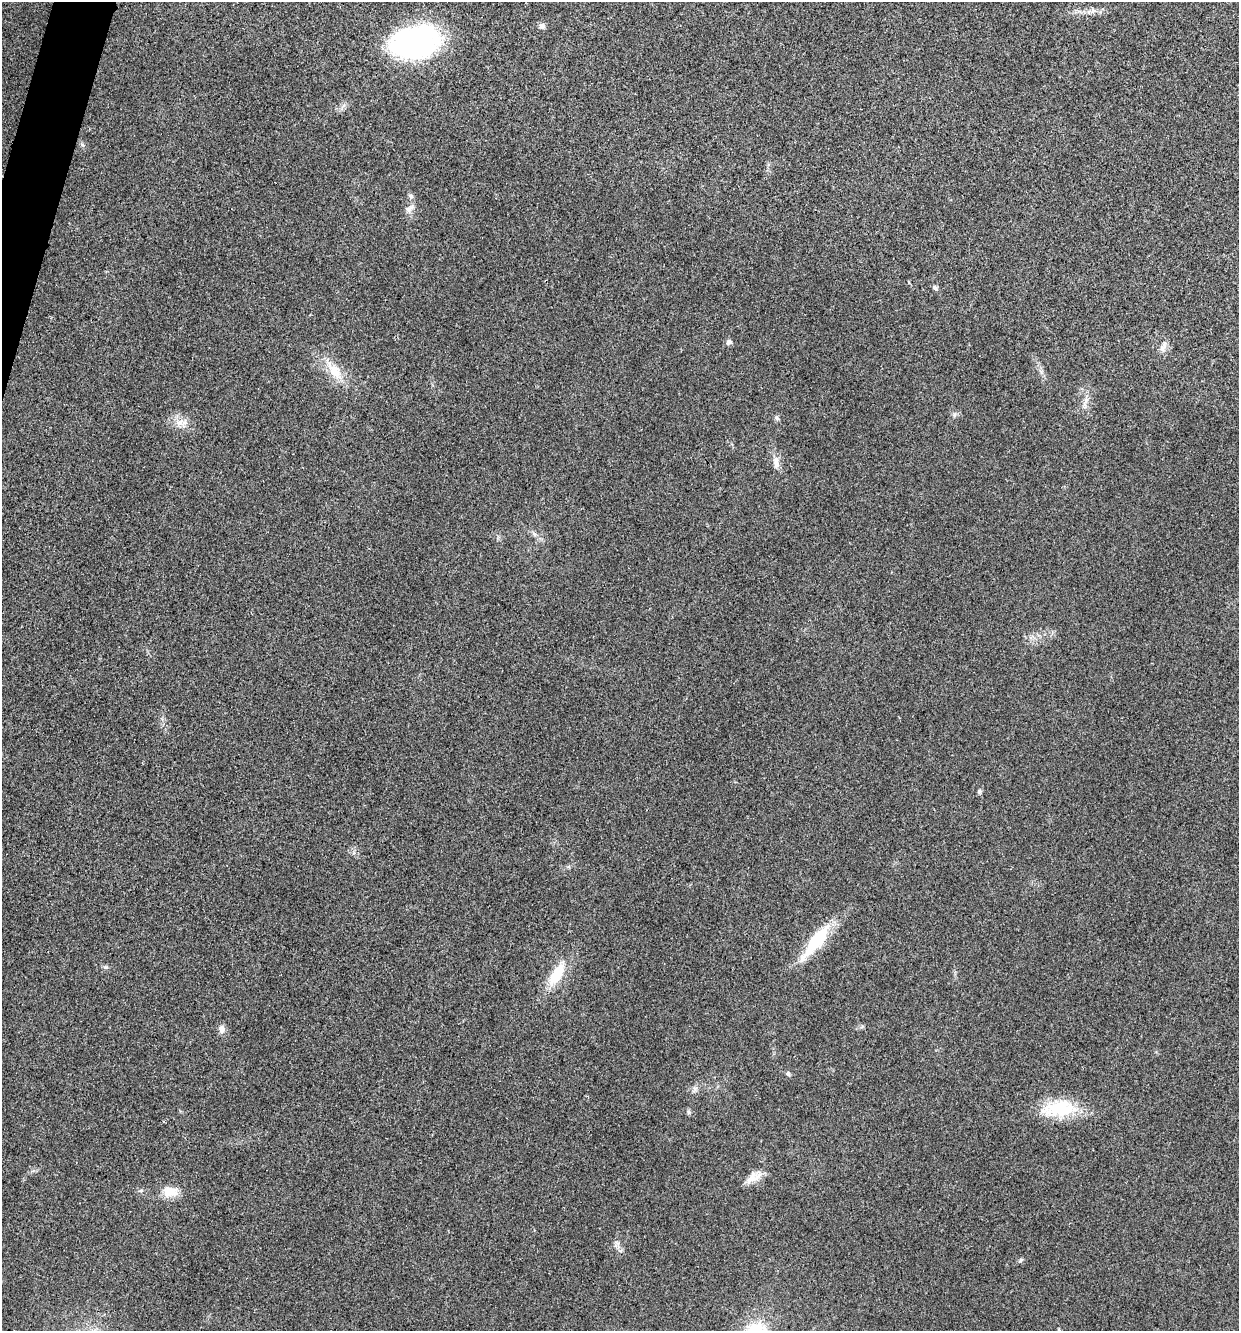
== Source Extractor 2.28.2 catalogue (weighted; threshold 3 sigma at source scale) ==
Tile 11 of 4 x 4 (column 3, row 3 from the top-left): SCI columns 2608-3844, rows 1337-2665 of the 5343 x 5332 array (HDU 1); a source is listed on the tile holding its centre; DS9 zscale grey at full resolution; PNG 1241 x 1333 px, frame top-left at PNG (2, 2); no overlay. Shown black and unused: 1% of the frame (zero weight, under 3 of 4 exposures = <1% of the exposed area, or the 3 px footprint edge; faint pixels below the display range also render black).
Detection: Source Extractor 2.28.2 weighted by HDU 2 'WHT'; one run over the whole footprint, this tile lists its part. Background 0.0283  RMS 0.0061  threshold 0.0274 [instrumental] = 3 sigma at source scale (4.5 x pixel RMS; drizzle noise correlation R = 1.50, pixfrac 1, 0.05/0.05 arcsec/px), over >= 5 px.
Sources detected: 27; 1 inside a brighter listed object's ellipse — not listed separately; the other 26 listed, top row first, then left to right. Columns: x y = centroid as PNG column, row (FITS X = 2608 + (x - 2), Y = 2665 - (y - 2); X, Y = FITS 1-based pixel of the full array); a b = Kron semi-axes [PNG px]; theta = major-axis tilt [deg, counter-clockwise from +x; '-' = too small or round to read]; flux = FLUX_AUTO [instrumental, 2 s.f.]
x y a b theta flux
542 26 7 7 - 2.1
416 42 47 31 12 120
82 145 8 3 -45 0.94
411 196 7 5 -47 1.3
409 208 14 6 32 2.6
935 288 8 5 -34 1.3
729 342 6 5 - 2.3
1163 346 18 6 64 3.2
335 371 24 14 -56 12
954 415 7 4 88 1.1
777 418 7 5 -44 1.2
179 422 12 9 27 4.7
776 463 17 8 -84 4.3
979 791 6 5 - 1
817 940 48 16 52 25
105 967 6 5 - 1.1
557 974 32 13 58 16
222 1029 10 7 -89 3.1
788 1073 7 5 -74 1.1
695 1088 7 4 18 1.4
1059 1108 45 20 7 28
689 1112 7 4 -89 0.96
751 1178 23 11 43 6.5
170 1192 19 12 3 8.6
1021 1260 7 4 37 1.1
1059 1330 6 3 -72 0.66
Isophote crosses this tile's border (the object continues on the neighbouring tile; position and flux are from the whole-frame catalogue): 1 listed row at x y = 1059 1330